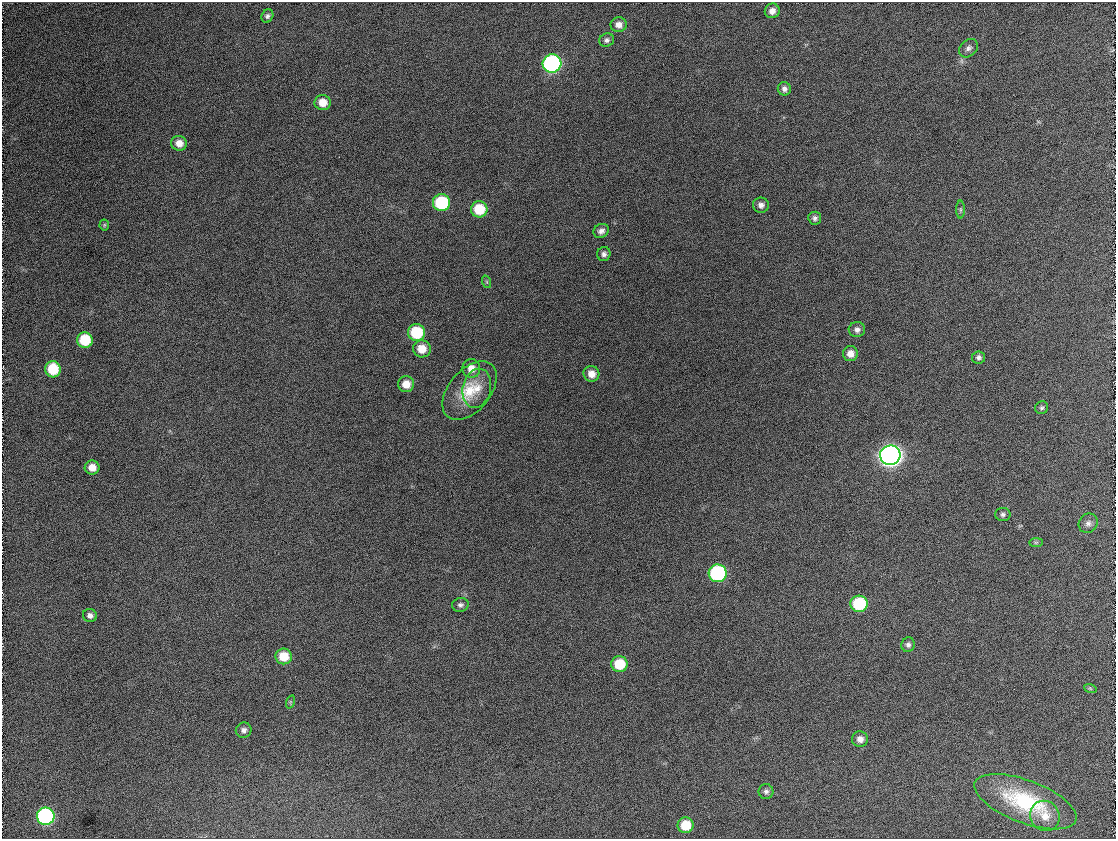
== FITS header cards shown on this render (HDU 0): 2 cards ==
NAXIS1  =                 1114
NAXIS2  =                  837

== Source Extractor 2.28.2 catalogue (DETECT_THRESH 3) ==
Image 1114 x 837 px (HDU 0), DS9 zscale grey, 1 PNG px = 1 image px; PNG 1118 x 841 px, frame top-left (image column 1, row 837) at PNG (2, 2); each listed source drawn as its Kron ellipse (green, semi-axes under 4 px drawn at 4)
Background 876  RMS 12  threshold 34.7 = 3 sigma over >= 5 px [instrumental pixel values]
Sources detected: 52; all 52 listed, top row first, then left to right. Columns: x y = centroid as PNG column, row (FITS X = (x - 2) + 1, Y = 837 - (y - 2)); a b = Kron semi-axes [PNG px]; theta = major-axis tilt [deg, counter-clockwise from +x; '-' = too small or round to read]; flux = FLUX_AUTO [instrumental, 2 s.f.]
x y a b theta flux
772 11 7 7 - 5100
267 16 7 5 58 2000
619 25 8 7 - 4800
607 40 7 6 - 2400
968 48 10 8 42 3300
552 64 9 9 - 200000
784 89 7 6 - 2800
323 103 8 7 - 10000
179 143 8 7 - 6800
441 203 8 8 - 59000
761 205 8 7 - 3400
479 209 8 8 - 26000
960 210 9 4 90 1700
815 218 6 6 - 2400
104 225 5 5 - 1000
601 231 8 6 31 3500
604 254 7 6 - 2600
487 282 6 4 -71 1200
857 330 8 7 - 3200
417 332 8 8 - 42000
85 340 8 8 - 31000
422 349 9 8 - 11000
850 354 7 7 - 5900
978 357 6 6 - 2300
471 368 9 9 - 7600
53 369 8 8 - 29000
591 374 8 7 - 7100
406 384 8 8 - 9700
477 388 20 14 77 14000
470 391 34 20 50 29000
1042 408 7 6 - 1700
890 455 10 10 - 680000
92 467 7 7 - 7600
1003 514 8 6 -1 2100
1088 523 10 9 - 3300
1036 542 7 4 1 1200
718 573 9 9 - 110000
859 604 8 8 - 52000
460 605 8 7 - 2400
90 615 7 6 - 3200
908 645 7 6 - 2400
284 656 8 8 - 17000
619 664 8 8 - 27000
1090 688 6 4 -19 1100
290 702 7 4 72 1100
244 730 8 7 - 3200
860 739 8 8 - 5000
766 791 7 7 - 2500
1025 802 54 21 -21 71000
46 816 9 8 - 190000
1045 816 15 14 - 12000
686 825 8 8 - 21000